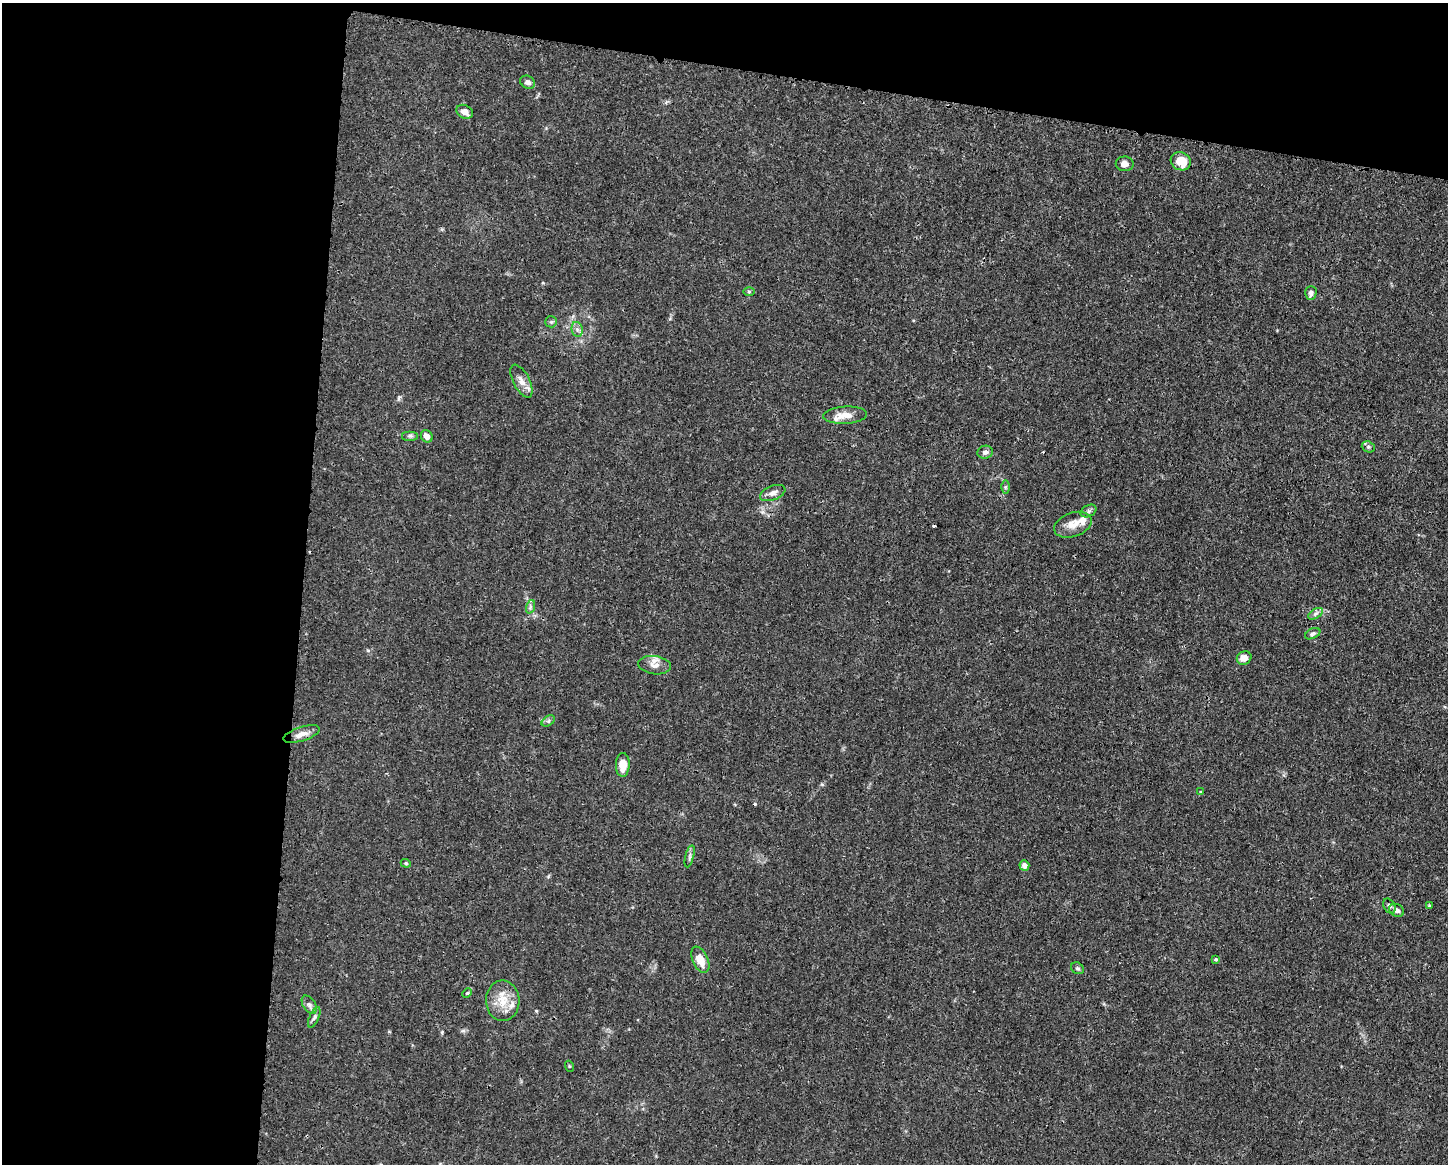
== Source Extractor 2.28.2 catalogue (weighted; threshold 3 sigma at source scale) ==
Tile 1 of 3 x 4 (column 1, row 1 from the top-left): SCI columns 108-1553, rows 3491-4652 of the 4663 x 4660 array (HDU 1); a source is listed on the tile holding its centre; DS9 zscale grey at full resolution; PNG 1450 x 1166 px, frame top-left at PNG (2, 3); each listed source drawn as its Kron ellipse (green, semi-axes under 4 px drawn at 4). Shown black and unused: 27% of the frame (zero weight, under 3 of 4 exposures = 1% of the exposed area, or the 3 px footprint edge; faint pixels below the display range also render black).
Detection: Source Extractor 2.28.2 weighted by HDU 2 'WHT'; one run over the whole footprint, this tile lists its part. Background 0.0155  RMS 0.0022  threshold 0.01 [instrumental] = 3 sigma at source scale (4.5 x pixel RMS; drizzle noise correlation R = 1.50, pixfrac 1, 0.05/0.05 arcsec/px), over >= 5 px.
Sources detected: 47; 2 cosmic-ray / hot-pixel residue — neither listed nor drawn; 4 inside a brighter listed object's ellipse — not listed separately; the other 41 listed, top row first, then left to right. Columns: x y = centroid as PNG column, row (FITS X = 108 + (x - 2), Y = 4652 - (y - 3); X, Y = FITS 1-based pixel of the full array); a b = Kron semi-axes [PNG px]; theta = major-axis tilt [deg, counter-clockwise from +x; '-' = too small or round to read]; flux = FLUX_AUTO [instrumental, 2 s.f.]
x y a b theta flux
528 82 8 6 -30 0.8
465 112 8 6 -28 1.5
1181 161 10 9 - 3.7
1125 164 9 7 -1 1.2
749 291 6 4 0 0.25
1311 293 7 6 - 0.92
551 322 6 5 - 0.36
577 329 7 5 -77 0.7
521 381 18 8 -63 1.9
845 415 22 8 3 2.5
410 436 8 5 0 0.49
427 436 6 5 - 1.4
1368 447 7 5 -20 0.47
985 452 8 6 10 0.82
1005 487 6 4 89 0.36
773 493 13 7 21 1.1
1089 511 8 5 27 0.61
1073 525 19 12 19 2.6
530 607 7 4 71 0.49
1315 614 8 4 32 0.64
1313 634 8 5 25 0.54
1244 658 7 6 - 1.6
655 665 16 9 -7 1.6
548 721 7 4 34 0.44
301 734 19 7 18 1.8
623 765 12 7 88 2.9
1201 792 4 4 - 0.23
690 856 11 3 75 0.55
406 863 5 4 - 0.29
1024 865 5 5 - 1.1
1389 906 8 5 -61 0.53
1429 906 4 3 - 0.26
1397 910 8 6 -30 0.86
1216 959 4 4 - 0.31
700 960 14 7 -66 3.1
1077 968 7 5 -30 0.44
467 993 5 4 - 0.26
503 1001 20 16 -88 4.4
309 1005 10 6 -58 0.82
314 1017 11 4 66 0.64
569 1066 5 3 - 0.22
Overlapping masked pixels (flux is a lower limit): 1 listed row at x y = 301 734